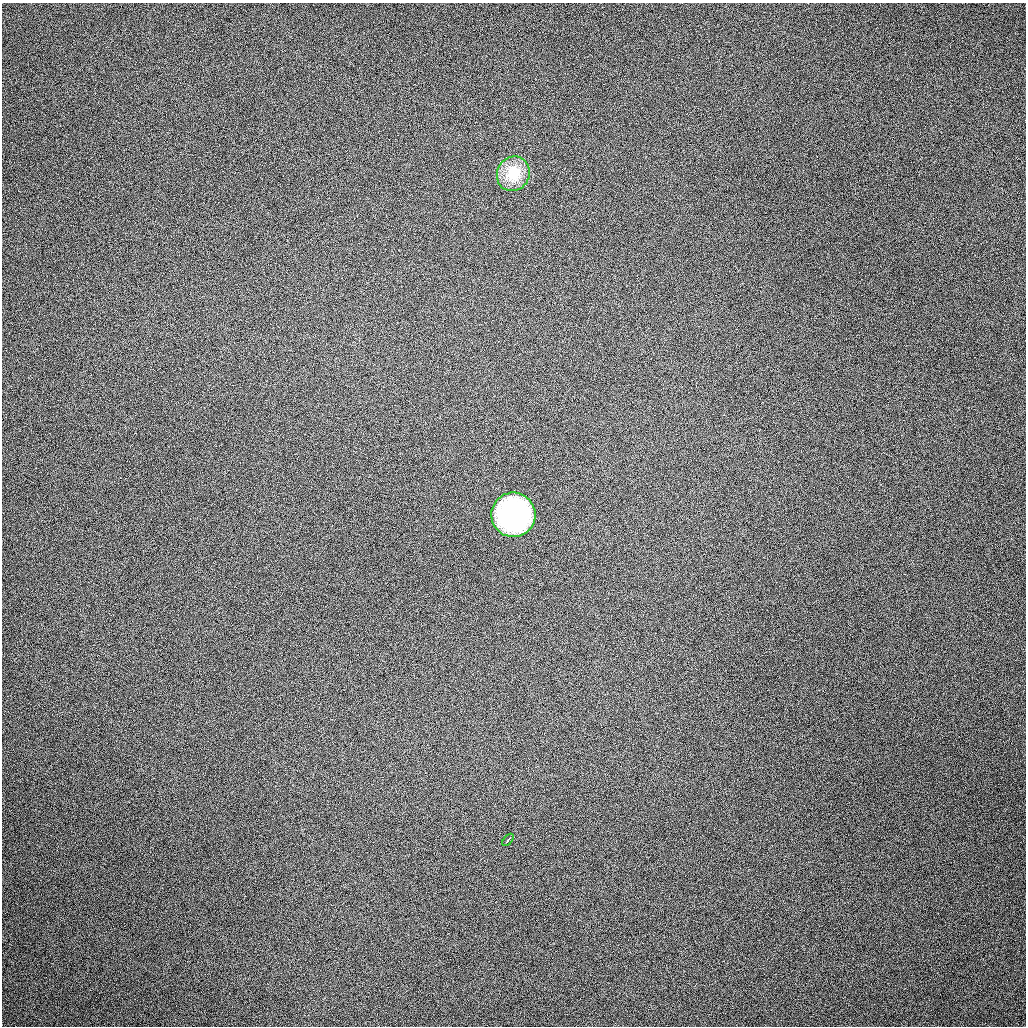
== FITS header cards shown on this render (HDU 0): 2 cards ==
NAXIS1  =                 1024 / length of data axis 1
NAXIS2  =                 1024 / length of data axis 2

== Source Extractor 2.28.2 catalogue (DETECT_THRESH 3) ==
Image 1024 x 1024 px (HDU 0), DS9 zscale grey, 1 PNG px = 1 image px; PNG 1028 x 1028 px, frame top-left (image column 1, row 1024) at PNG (2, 3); each listed source drawn as its Kron ellipse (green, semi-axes under 4 px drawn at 4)
Background 183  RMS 13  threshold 40.1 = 3 sigma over >= 5 px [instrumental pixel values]
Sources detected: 3; all 3 listed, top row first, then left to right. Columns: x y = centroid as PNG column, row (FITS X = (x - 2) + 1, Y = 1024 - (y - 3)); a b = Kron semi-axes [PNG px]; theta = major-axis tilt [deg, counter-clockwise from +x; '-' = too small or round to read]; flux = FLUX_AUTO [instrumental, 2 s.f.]
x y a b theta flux
513 174 18 16 61 31000
513 515 22 22 - 200000
508 840 7 3 49 6000